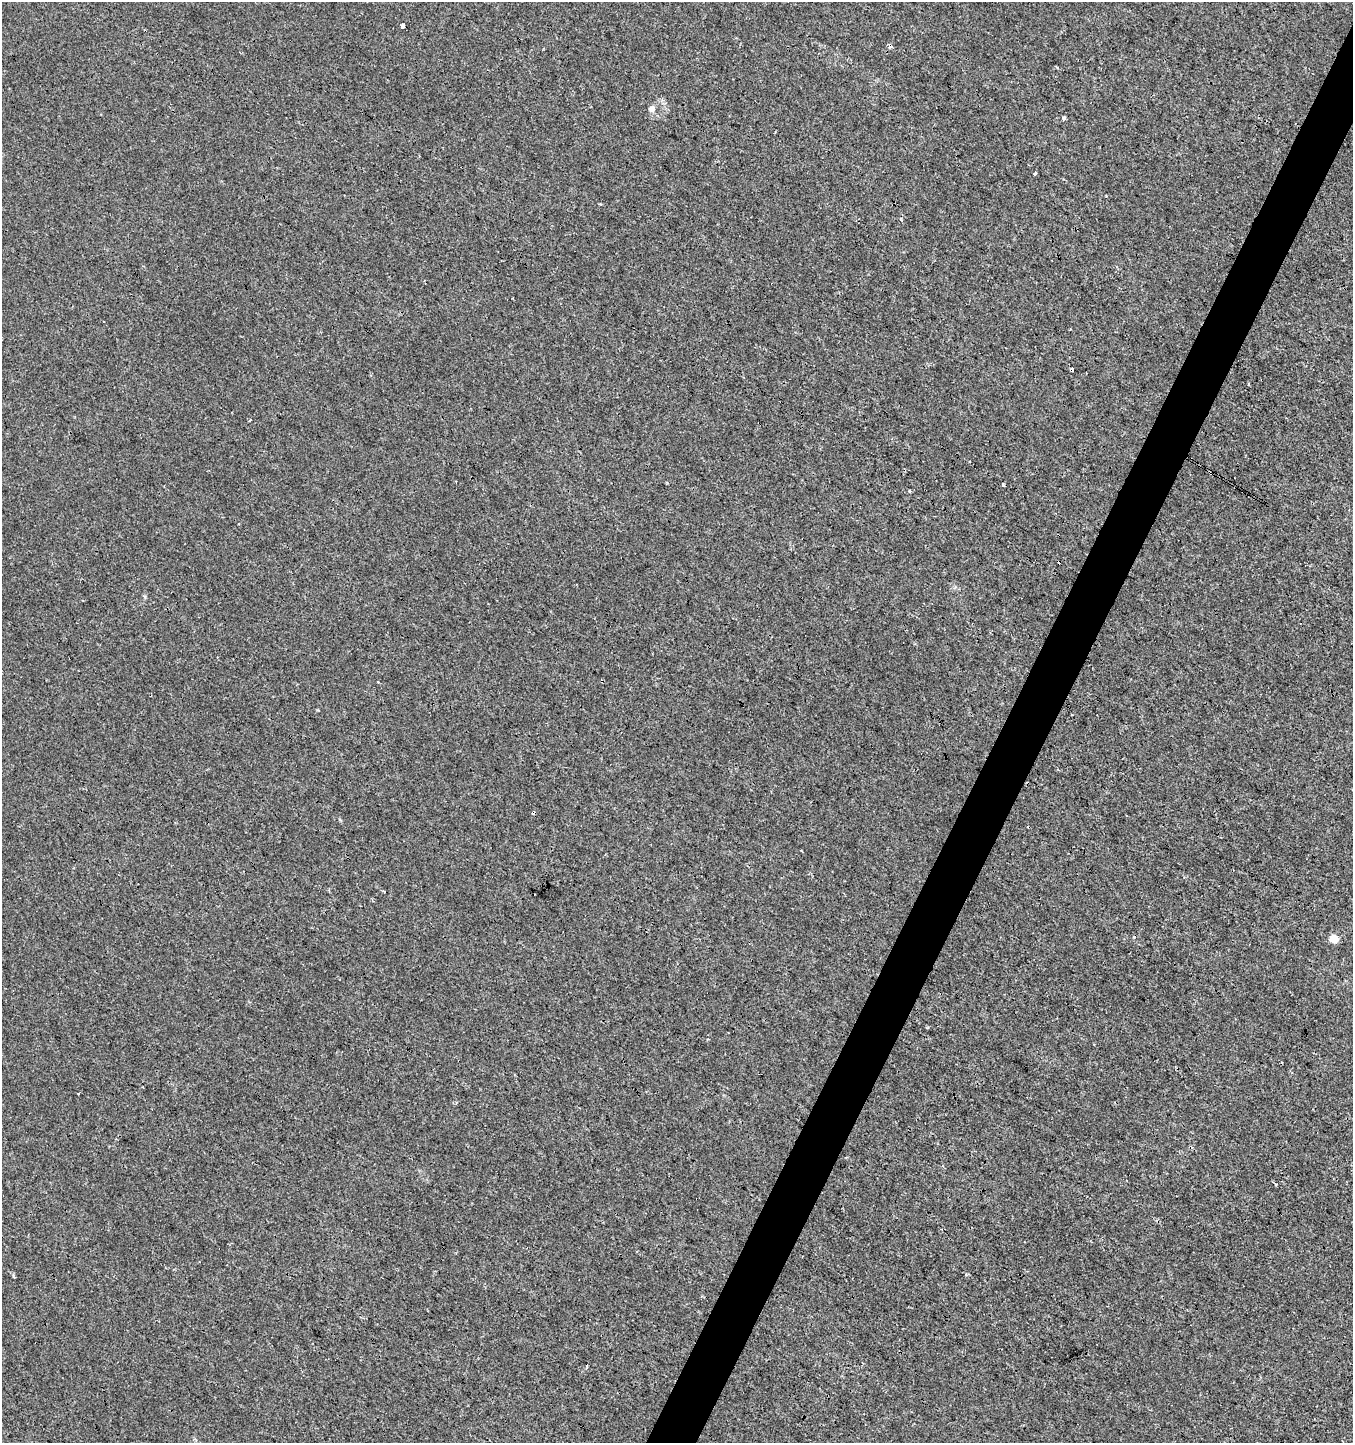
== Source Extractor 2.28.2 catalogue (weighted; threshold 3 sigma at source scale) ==
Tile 10 of 4 x 4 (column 2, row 3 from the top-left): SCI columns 1549-2899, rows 1448-2888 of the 5865 x 5770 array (HDU 1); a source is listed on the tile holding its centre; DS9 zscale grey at full resolution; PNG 1355 x 1445 px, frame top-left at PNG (2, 2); no overlay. Shown black and unused: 4% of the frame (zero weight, under 3 of 4 exposures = <1% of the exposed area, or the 3 px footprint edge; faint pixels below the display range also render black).
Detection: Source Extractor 2.28.2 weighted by HDU 2 'WHT'; one run over the whole footprint, this tile lists its part. Background 2.56e-04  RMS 0.0013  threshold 0.00598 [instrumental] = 3 sigma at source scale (4.5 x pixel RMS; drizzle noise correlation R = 1.50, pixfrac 1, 0.0396/0.0396 arcsec/px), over >= 5 px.
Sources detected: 20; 4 cosmic-ray / hot-pixel residue — not listed; the other 16 listed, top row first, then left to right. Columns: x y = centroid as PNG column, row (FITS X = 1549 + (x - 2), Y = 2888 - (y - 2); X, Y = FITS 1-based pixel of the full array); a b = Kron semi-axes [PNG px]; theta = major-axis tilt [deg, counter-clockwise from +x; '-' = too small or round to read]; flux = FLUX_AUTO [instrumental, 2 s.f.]
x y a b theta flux
402 25 5 3 - 0.67
890 46 4 3 - 2.1
1057 67 4 2 - 0.23
652 109 10 7 -72 0.5
1063 118 4 4 - 0.32
1035 173 4 2 - 0.21
513 298 2 2 - 0.11
1072 369 4 3 - 0.38
250 420 3 2 - 0.19
1003 485 4 3 - 0.34
910 491 3 3 - 0.15
801 850 3 2 - 0.1
1334 938 5 5 - 3
79 1094 3 2 - 0.24
1276 1184 4 3 - 0.18
587 1366 3 3 - 0.73
Overlapping masked pixels (flux is a lower limit): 2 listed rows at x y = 890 46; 1072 369